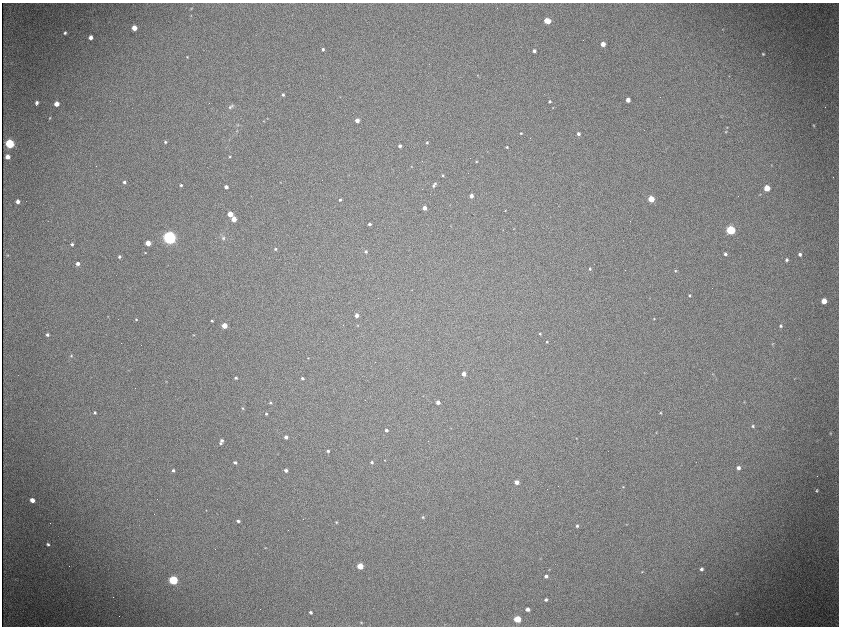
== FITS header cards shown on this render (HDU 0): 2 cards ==
NAXIS1  =                 1674 /fastest changing axis
NAXIS2  =                 1248 /next to fastest changing axis

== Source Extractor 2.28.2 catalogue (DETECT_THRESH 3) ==
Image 1674 x 1248 px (HDU 0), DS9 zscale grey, zoomed out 1/2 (1 PNG px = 2 x 2 image px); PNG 841 x 628 px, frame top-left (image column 2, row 1247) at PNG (2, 3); no overlay
Background 9830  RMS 82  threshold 246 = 3 sigma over >= 5 px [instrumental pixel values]
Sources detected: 174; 29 cannot appear on this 1/2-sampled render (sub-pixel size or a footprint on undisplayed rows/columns) and are not listed; the other 145 listed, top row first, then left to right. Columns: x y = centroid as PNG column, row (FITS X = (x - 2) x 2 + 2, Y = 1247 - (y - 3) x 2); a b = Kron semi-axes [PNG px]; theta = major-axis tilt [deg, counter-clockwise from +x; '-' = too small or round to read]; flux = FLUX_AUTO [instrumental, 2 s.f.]
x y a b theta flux
191 8 3 3 - 1.2e+04
191 15 3 2 - 8.7e+03
547 21 5 4 - 4.1e+05
134 28 4 3 - 2.2e+05
722 29 3 2 - 6.7e+03
65 33 3 3 - 3.1e+04
91 37 3 3 - 9.1e+04
603 44 3 3 - 1.9e+05
323 49 3 3 - 3.4e+04
534 51 3 3 - 6.5e+04
763 54 4 4 - 2.2e+04
187 57 3 2 - 1.4e+04
478 75 3 3 - 8.6e+03
283 95 3 3 - 3.2e+04
340 97 3 2 - 6.7e+03
628 100 3 3 - 1.6e+05
550 101 4 3 - 2.7e+04
37 103 4 3 - 5.1e+04
57 104 4 4 - 1.9e+05
230 107 8 4 49 4.3e+04
553 108 3 2 - 9.2e+03
50 118 4 3 - 1.5e+04
267 119 3 2 - 8.8e+03
357 120 3 3 - 1.4e+05
264 121 3 3 - 9.3e+03
237 125 5 4 - 2.3e+04
813 125 4 2 - 1.3e+04
237 131 5 3 - 1.8e+04
726 132 4 3 - 1.2e+04
521 133 3 3 - 1.5e+04
578 134 3 3 - 5.2e+04
165 142 3 3 - 2.6e+04
427 142 3 3 - 2.4e+04
10 144 4 4 - 1.9e+06
400 146 3 3 - 6.1e+04
507 147 3 3 - 2.2e+04
7 157 4 3 - 1.3e+05
230 157 3 3 - 1.6e+04
476 162 3 3 - 1.5e+04
411 166 3 3 - 8.8e+03
443 175 3 3 - 2.2e+04
124 182 3 3 - 4.3e+04
280 182 3 2 - 9.0e+03
435 183 3 3 - 2.1e+04
181 185 3 3 - 3.4e+04
433 186 3 3 - 2.6e+04
226 187 3 3 - 8.3e+04
766 188 4 4 - 3.9e+05
760 194 3 2 - 7.0e+03
471 196 3 3 - 1.1e+05
651 199 4 4 - 5.7e+05
340 200 3 3 - 3.4e+04
18 201 4 3 - 7.9e+04
424 208 3 3 - 1.5e+05
505 210 3 2 - 9.2e+03
230 214 3 3 - 3.1e+05
234 219 3 3 - 2.5e+05
369 224 3 3 - 4.9e+04
514 229 3 3 - 1.0e+04
731 230 4 4 - 1.9e+06
170 238 6 6 - 4.4e+06
223 238 6 5 - 4.5e+04
148 243 3 3 - 2.5e+05
72 244 3 3 - 3.0e+04
275 249 3 3 - 2.1e+04
366 251 3 3 - 3.6e+04
145 253 2 2 - 9.6e+03
725 254 3 3 - 4.8e+04
800 254 4 3 - 4.5e+04
8 255 4 3 - 1.7e+04
119 257 3 3 - 3.8e+04
787 260 4 3 - 3.3e+04
77 264 3 3 - 7.8e+04
590 269 3 3 - 2.5e+04
675 271 4 3 - 2.0e+04
412 290 3 2 - 7.2e+03
689 295 3 3 - 2.5e+04
824 301 4 4 - 2.8e+05
357 315 3 3 - 9.8e+04
136 319 4 3 - 2.0e+04
654 319 3 2 - 1.3e+04
212 321 3 2 - 2.3e+04
358 325 3 3 - 1.0e+04
224 326 3 3 - 3.3e+05
780 326 3 3 - 3.1e+04
540 334 3 2 - 1.7e+04
47 335 4 3 - 4.1e+04
194 335 3 2 - 9.1e+03
547 342 3 3 - 1.5e+04
772 344 3 3 - 1.3e+04
71 356 4 4 - 2.2e+04
308 358 3 2 - 1.0e+04
464 374 3 3 - 1.3e+05
712 374 3 2 - 8.9e+03
236 378 3 3 - 3.3e+04
302 378 3 3 - 4.2e+04
794 379 3 2 - 7.3e+03
166 381 3 3 - 1.0e+04
438 402 3 3 - 9.3e+04
744 402 3 3 - 9.4e+03
270 403 3 3 - 2.7e+04
243 408 3 3 - 1.6e+04
95 412 3 3 - 2.8e+04
660 413 3 3 - 1.8e+04
266 414 3 3 - 2.5e+04
753 426 3 3 - 2.2e+04
386 430 3 3 - 4.9e+04
656 432 3 3 - 1.0e+04
830 433 4 3 - 1.4e+04
286 437 3 3 - 7.3e+04
576 438 3 2 - 6.7e+03
222 440 4 3 - 4.5e+04
220 443 4 3 - 2.7e+04
328 451 3 3 - 3.9e+04
277 454 3 2 - 8.8e+03
384 460 2 2 - 8.3e+03
372 462 3 2 - 3.9e+04
235 463 3 3 - 3.7e+04
738 468 4 3 - 7.0e+04
173 470 4 3 - 3.3e+04
286 470 3 3 - 6.6e+04
517 482 3 3 - 1.6e+05
623 487 4 3 - 1.6e+04
817 490 3 3 - 2.4e+04
32 500 4 3 - 1.6e+05
206 510 3 3 - 9.9e+03
423 517 3 3 - 2.1e+04
238 521 4 3 - 4.5e+04
336 522 3 3 - 1.6e+04
626 524 3 2 - 9.7e+03
577 526 4 3 - 2.9e+04
48 544 4 3 - 3.3e+04
265 548 3 3 - 1.1e+04
360 566 4 3 - 5.1e+05
701 569 4 3 - 4.1e+04
549 570 3 2 - 9.2e+03
642 572 3 3 - 9.9e+03
546 576 4 3 - 5.7e+04
173 580 4 4 - 1.9e+06
546 600 4 3 - 3.6e+04
527 609 3 3 - 1.0e+05
310 612 4 3 - 3.2e+04
736 613 5 3 - 1.2e+04
517 619 4 3 - 7.4e+05
361 622 4 3 - 1.4e+04
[29 sub-pixel or undisplayed-footprint detections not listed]